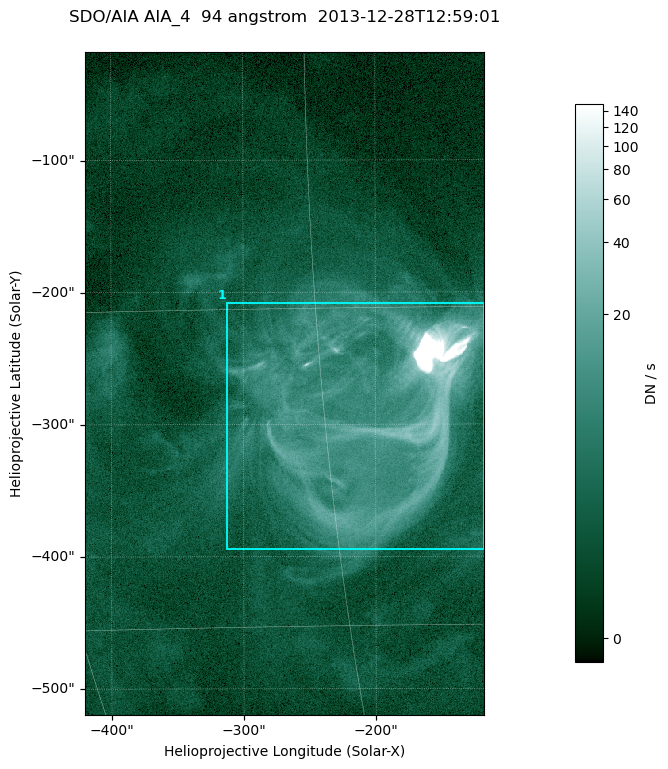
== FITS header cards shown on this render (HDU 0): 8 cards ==
TELESCOP= 'SDO/AIA '
INSTRUME= 'AIA_4   '
WAVELNTH=                   94
WAVEUNIT= 'angstrom'
DATE-OBS= '2013-12-28T12:59:01.12'
CTYPE1  = 'HPLN-TAN'
CTYPE2  = 'HPLT-TAN'
BUNIT   = 'DN / s  '

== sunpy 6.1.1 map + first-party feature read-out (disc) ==
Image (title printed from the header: SDO/AIA AIA_4  94 angstrom  2013-12-28T12:59:01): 503 x 835 px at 0.6 arcsec/px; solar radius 976 arcsec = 1626 px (partial field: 5.1% of the solar disc is inside the frame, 100% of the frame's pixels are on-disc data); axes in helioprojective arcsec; data unit DN / s (BUNIT, on the colour bar)
Orientation: roll -0.138 deg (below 1 deg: not rotated)
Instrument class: DISC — disc imager (sunpy class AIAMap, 94 A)
Bright regions (active regions / flare kernels): reference = the on-disc median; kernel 5 px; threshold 5 sigma = 6.95 DN / s over a disc level ~1.81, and >= 1.15x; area >= 420 px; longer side >= 6 px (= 3.6 arcsec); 1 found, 1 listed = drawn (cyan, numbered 1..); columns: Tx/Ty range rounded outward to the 2 arcsec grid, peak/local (2 s.f.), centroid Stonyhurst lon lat
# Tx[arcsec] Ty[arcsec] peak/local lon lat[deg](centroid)
1 -314..-116 -396..-208 749 -13 -20